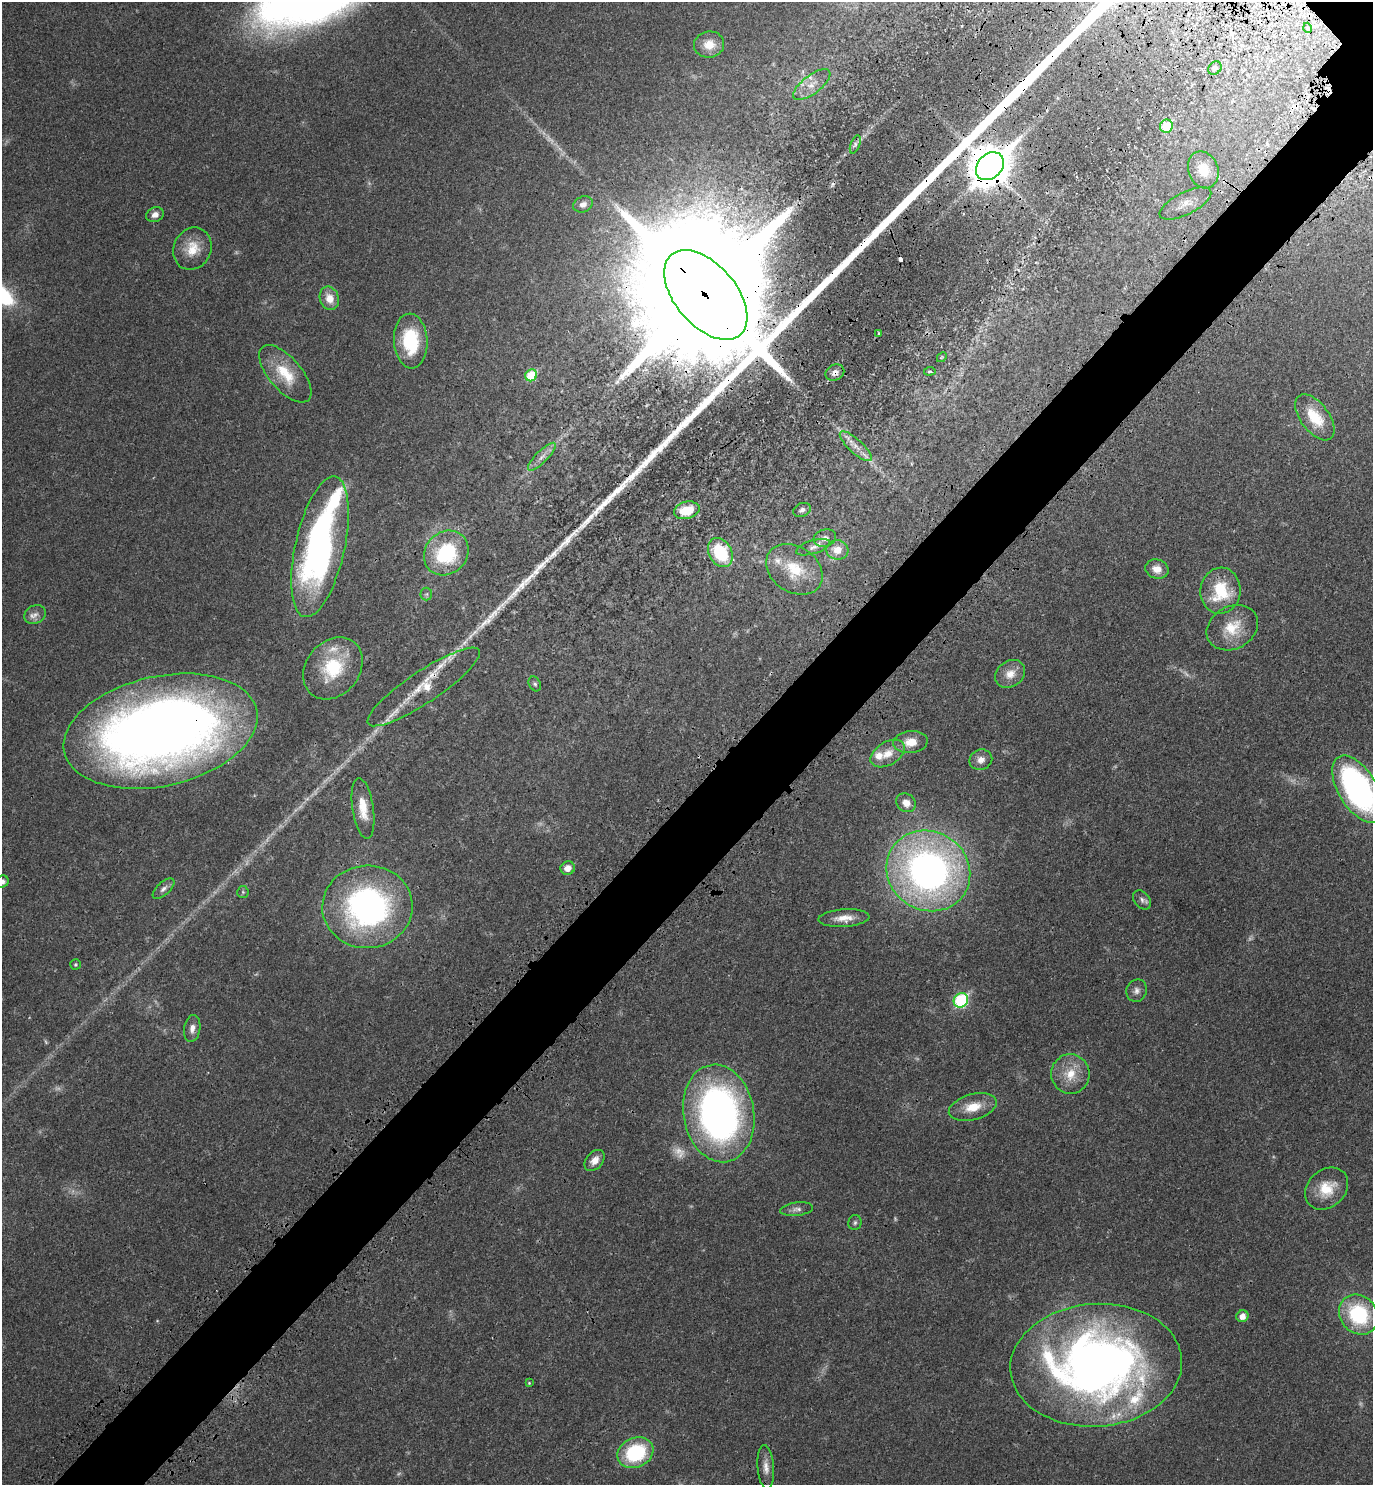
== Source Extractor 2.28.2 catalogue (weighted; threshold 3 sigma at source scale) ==
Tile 7 of 4 x 4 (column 3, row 2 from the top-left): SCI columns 3000-4370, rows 3072-4554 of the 6140 x 6140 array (HDU 1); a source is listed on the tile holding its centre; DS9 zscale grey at full resolution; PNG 1375 x 1487 px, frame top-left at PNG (2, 2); each listed source drawn as its Kron ellipse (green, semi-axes under 4 px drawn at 4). Shown black and unused: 6% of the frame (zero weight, under 3 of 4 exposures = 8% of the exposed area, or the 3 px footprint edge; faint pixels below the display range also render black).
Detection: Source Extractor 2.28.2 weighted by HDU 2 'WHT'; one run over the whole footprint, this tile lists its part. Background 0.0277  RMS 0.0029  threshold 0.0132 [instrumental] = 3 sigma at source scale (4.5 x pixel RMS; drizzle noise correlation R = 1.50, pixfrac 1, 0.05/0.05 arcsec/px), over >= 5 px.
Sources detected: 100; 12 too faint to see at this stretch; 3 cosmic-ray / hot-pixel residue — neither listed nor drawn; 11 inside a brighter listed object's ellipse — not listed separately; the other 74 listed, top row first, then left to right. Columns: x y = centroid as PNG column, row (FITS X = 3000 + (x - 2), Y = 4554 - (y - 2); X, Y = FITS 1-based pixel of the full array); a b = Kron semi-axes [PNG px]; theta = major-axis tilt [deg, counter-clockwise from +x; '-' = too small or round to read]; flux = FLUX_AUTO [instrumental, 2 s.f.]
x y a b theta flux
1308 28 5 3 - 0.27
709 45 15 13 9 4.1
1215 68 7 6 - 0.9
812 85 22 9 37 3.7
1166 126 6 6 - 10
855 144 9 4 69 0.76
990 166 16 12 45 900
1203 170 19 15 -70 4.8
1185 203 28 11 27 3.6
583 204 10 7 22 1.7
155 215 9 7 19 1.6
192 249 22 18 65 6.4
706 295 53 30 -49 25000
329 298 12 9 -70 3.6
879 333 3 3 - 0.36
411 341 27 17 -87 17
942 357 5 4 - 0.34
930 371 6 3 6 0.4
835 373 9 8 - 1.4
285 374 35 16 -49 9.8
531 375 6 5 - 12
1315 417 26 14 -53 9.5
856 446 20 7 -43 2.9
542 457 19 6 45 2.1
687 510 13 8 14 8.5
802 510 9 6 22 1.2
825 538 11 8 17 1.6
320 547 72 24 77 94
813 547 17 6 17 1.7
837 550 11 9 -6 3.7
446 553 24 21 46 23
720 553 15 11 -62 17
794 569 30 23 -34 10
1157 569 12 9 -16 2.9
1220 591 23 20 84 14
426 594 6 6 - 0.57
35 614 11 9 28 1.7
1232 628 27 21 29 8.3
333 668 34 26 50 16
1010 674 16 12 38 3.8
535 684 8 5 -62 0.64
424 687 67 16 34 11
161 731 98 55 13 330
910 742 17 11 5 4.7
888 754 19 11 30 4.1
981 760 11 10 - 2.2
1358 789 38 19 -59 82
906 803 10 8 -37 2.6
363 808 31 10 -81 5.9
568 868 7 6 - 2.3
928 871 43 39 -33 130
2 882 7 6 - 1.2
163 889 13 6 43 1.2
243 892 6 5 - 0.5
1142 900 10 7 -51 1.2
367 907 45 41 3 80
844 918 25 9 4 3.8
75 965 5 5 - 0.4
1137 991 11 10 - 1.6
961 1000 8 6 44 37
192 1028 14 8 81 1.9
1070 1074 20 19 - 6.9
973 1107 25 13 15 6.1
719 1113 49 35 -80 130
595 1160 12 8 48 2.5
1327 1189 23 18 42 7.8
797 1209 16 6 7 1.4
855 1223 7 6 - 0.7
1359 1315 21 18 -50 24
1242 1316 6 6 - 2.6
1096 1365 86 61 4 220
529 1383 4 4 - 0.29
635 1453 18 14 25 22
766 1467 22 8 -86 2.5
Overlapping masked pixels (flux is a lower limit): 6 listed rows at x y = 990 166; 706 295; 835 373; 161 731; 363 808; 1096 1365
Isophote crosses this tile's border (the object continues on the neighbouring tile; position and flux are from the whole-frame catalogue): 2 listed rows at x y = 1358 789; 2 882